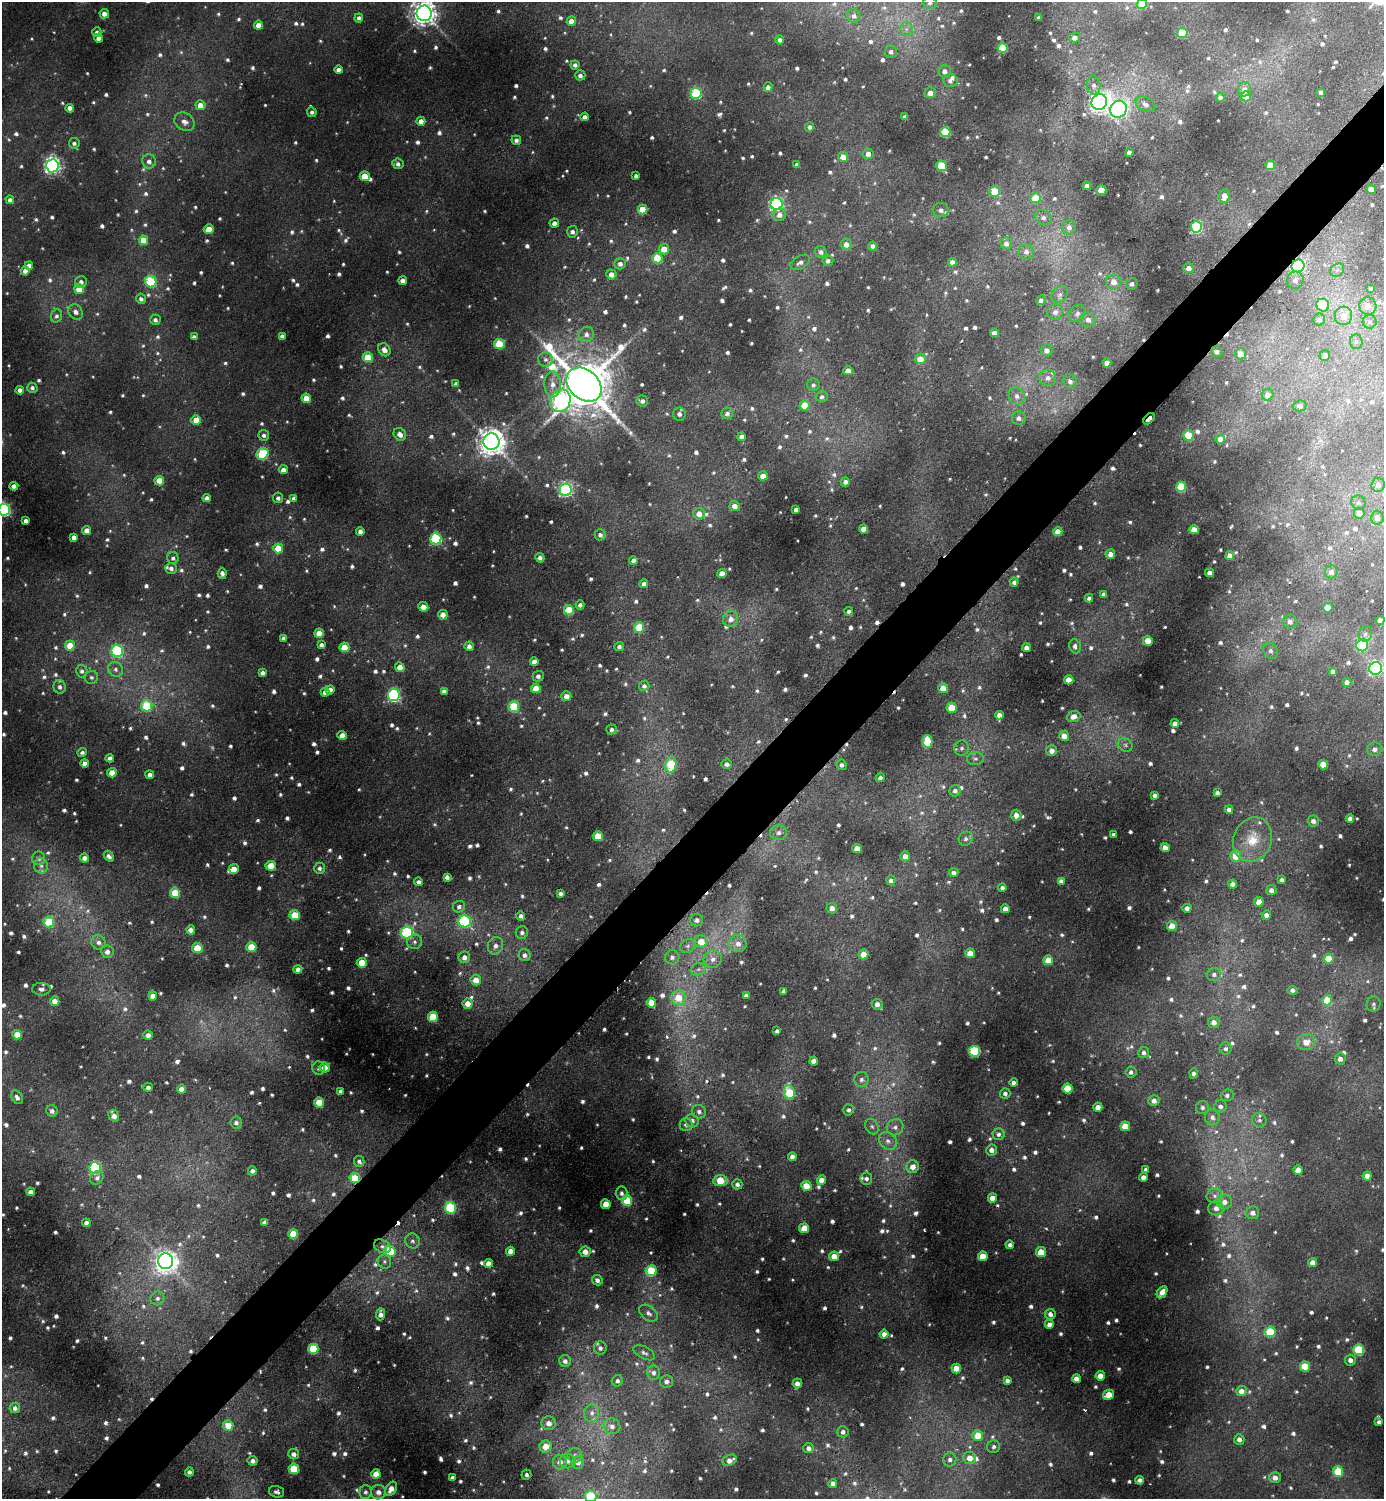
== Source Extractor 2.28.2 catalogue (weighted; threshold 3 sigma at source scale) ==
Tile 7 of 4 x 4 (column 3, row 2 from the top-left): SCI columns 2928-4309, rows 2999-4495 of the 5996 x 5997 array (HDU 1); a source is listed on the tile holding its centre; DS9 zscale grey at full resolution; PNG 1386 x 1501 px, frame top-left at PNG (2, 2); each listed source drawn as its Kron ellipse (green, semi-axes under 4 px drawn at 4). Shown black and unused: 5% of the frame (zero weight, under 2 of 3 exposures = <1% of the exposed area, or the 3 px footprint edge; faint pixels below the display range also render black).
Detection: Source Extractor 2.28.2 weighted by HDU 2 'WHT'; one run over the whole footprint, this tile lists its part. Background 0.0503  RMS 0.0059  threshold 0.0264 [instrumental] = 3 sigma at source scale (4.5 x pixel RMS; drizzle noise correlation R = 1.50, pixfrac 1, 0.05/0.05 arcsec/px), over >= 5 px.
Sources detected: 1393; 12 too faint to see at this stretch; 1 inside a brighter object's white glare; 7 cosmic-ray / hot-pixel residue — neither listed nor drawn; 9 inside a brighter listed object's ellipse — not listed separately; of the other 1364, all 500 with FLUX_AUTO >= 1.84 (the completeness limit of this list) listed and drawn (864 fainter detections not listed), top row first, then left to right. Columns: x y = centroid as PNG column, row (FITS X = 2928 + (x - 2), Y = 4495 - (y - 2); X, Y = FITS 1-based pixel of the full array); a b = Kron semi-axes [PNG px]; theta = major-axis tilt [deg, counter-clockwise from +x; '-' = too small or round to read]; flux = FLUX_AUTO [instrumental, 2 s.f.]
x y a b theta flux
930 3 7 6 - 2
1142 4 5 5 - 18
424 13 8 7 - 530
104 14 4 4 - 4.4
854 16 7 6 - 2.4
1039 17 4 3 - 2
359 18 4 4 - 1.9
571 21 5 4 - 4.6
259 25 4 4 - 7.9
906 29 7 6 - 2.2
97 32 5 4 - 2.8
1182 33 5 5 - 23
1075 37 5 5 - 3.4
99 38 4 4 - 4
780 40 4 4 - 1.9
1003 48 5 5 - 23
891 52 6 6 - 2.3
575 65 4 4 - 2.2
338 70 4 4 - 3.3
945 71 6 6 - 4
580 75 5 5 - 2.4
950 81 7 6 - 2.2
1094 85 9 7 -85 2.7
768 87 5 4 - 3
1245 89 7 6 - 4.2
1321 92 4 4 - 2.4
696 93 5 5 - 40
930 93 5 5 - 4.4
1246 96 5 5 - 12
1220 97 4 4 - 2.4
1099 102 8 7 - 370
1145 104 10 6 -26 2.9
200 105 5 5 - 5.5
70 108 4 4 - 4.1
1118 109 9 8 - 170
312 112 5 4 - 1.9
584 117 4 4 - 2.6
905 117 4 4 - 2.2
421 121 4 4 - 4.8
184 122 11 8 -35 4
810 127 5 4 - 2.1
945 132 5 5 - 29
516 140 5 4 - 2.1
74 143 5 5 - 1.9
1129 152 4 4 - 3.3
868 154 5 5 - 4
843 157 5 5 - 6.5
149 161 7 6 - 3.1
398 164 5 5 - 2.3
797 165 4 4 - 2.3
1270 165 5 4 - 15
52 166 6 6 - 210
941 166 5 5 - 27
365 176 5 5 - 15
636 176 4 4 - 1.9
1087 186 4 4 - 3.7
1371 189 5 4 - 5.1
1101 190 5 5 - 9.7
995 192 5 5 - 18
1224 196 7 5 82 4.7
1036 198 5 5 - 22
10 200 4 4 - 2.5
777 204 6 6 - 120
642 209 5 5 - 14
941 210 8 7 - 2.9
779 215 6 6 - 3.7
1043 218 8 7 - 2.6
554 223 5 4 - 3.3
1069 227 7 7 - 3.3
1196 227 5 5 - 62
209 229 5 4 - 9.5
572 232 5 5 - 2.7
143 240 5 4 - 9.4
846 244 5 5 - 4.6
1006 244 6 6 - 3.4
873 246 4 4 - 2.6
664 249 5 5 - 8.1
821 252 6 5 - 2.2
1026 252 8 7 - 3.1
657 258 5 5 - 20
828 261 5 5 - 2.4
800 262 10 6 31 2.8
952 262 4 4 - 3.3
620 264 5 5 - 3
29 266 4 4 - 4.6
1298 266 6 6 - 110
1189 268 5 5 - 3.9
1337 270 7 6 - 2.2
25 271 5 4 - 3.4
611 274 5 5 - 4.8
1295 280 9 8 - 4
403 281 4 4 - 4.2
81 282 6 5 - 2.5
151 282 6 5 - 41
1114 282 7 7 - 5.3
1132 284 6 5 - 2.2
79 289 5 4 - 9.8
1371 289 4 4 - 2
1060 294 9 7 45 2.3
141 299 5 5 - 2.2
1041 300 5 4 - 2.6
1323 305 6 6 - 22
1368 306 9 8 - 5
76 312 8 6 -51 3
1055 312 8 7 - 3.4
1077 313 9 7 50 2.7
57 316 6 5 - 2
1343 316 9 8 - 7.1
155 320 5 5 - 2.1
1088 320 8 7 - 3.4
1319 320 6 6 - 2.5
1370 322 7 7 - 1.9
994 333 4 4 - 4.1
586 334 8 7 - 2.9
282 336 4 4 - 2.6
194 337 4 4 - 2
1356 342 7 6 - 2
499 344 5 5 - 23
384 350 7 5 -49 4.3
1047 350 6 6 - 3.5
1217 352 6 5 - 2.6
1240 354 5 5 - 9
1325 355 5 5 - 4
368 357 5 5 - 16
545 359 7 7 - 2.5
920 359 5 5 - 9.6
1107 363 4 4 - 5.5
848 371 4 4 - 5.4
1048 378 8 8 - 3.3
1070 381 7 6 - 2.5
456 384 4 3 - 1.9
553 384 13 8 -87 5.1
584 385 19 14 -41 3200
813 385 6 6 - 1.8
32 388 5 5 - 1.8
20 390 4 4 - 2.8
1268 395 6 5 - 4.2
1017 396 9 8 - 3.4
822 397 6 5 - 1.9
306 398 5 4 - 10
561 401 11 9 67 150
642 401 6 5 - 2.3
805 405 5 5 - 12
1300 406 6 5 - 2
727 413 6 5 - 2.2
679 414 6 6 - 2.3
1019 418 7 6 - 2.9
1149 419 7 2 44 2.2
196 420 5 4 - 9.5
400 434 7 5 -50 4.6
264 435 5 5 - 2.1
1188 435 5 5 - 21
742 437 4 4 - 4.4
1220 439 5 4 - 4.4
491 442 8 8 - 700
262 454 6 5 - 39
283 470 4 4 - 3.4
763 476 4 4 - 6.6
159 481 5 4 - 9.5
845 482 5 4 - 2.8
1378 485 7 6 - 3.8
14 486 4 4 - 3.2
1181 487 5 5 - 30
566 490 6 6 - 130
207 498 4 4 - 2.8
278 498 5 5 - 2.1
294 498 4 4 - 2.2
1358 503 7 7 - 2.2
735 506 5 5 - 3.9
4 510 6 6 - 120
796 510 4 4 - 2.8
1359 513 5 5 - 7.1
699 514 5 5 - 5.2
1377 518 6 6 - 4.3
26 521 4 4 - 2.7
864 529 4 4 - 6.4
87 530 4 4 - 4.9
1194 530 4 4 - 7.2
360 531 4 4 - 2.7
1058 532 4 4 - 7.5
600 535 5 5 - 2.1
74 537 4 4 - 3
436 539 5 5 - 55
278 548 5 5 - 14
1110 554 5 4 - 3.9
1230 556 4 4 - 4.8
173 558 6 5 - 1.9
540 558 5 4 - 2.5
633 560 4 4 - 3.1
171 568 6 5 - 2.5
1331 572 7 6 - 3.1
222 573 6 4 85 2.7
722 573 4 4 - 5.4
1210 573 4 4 - 3.3
1014 582 4 4 - 2.2
644 584 4 4 - 3.3
1104 594 4 4 - 2.2
1089 598 4 4 - 2.1
580 605 4 4 - 2.3
423 607 5 4 - 6
1328 608 5 5 - 7.8
569 610 5 5 - 23
849 611 4 4 - 2
443 615 5 5 - 4.4
731 619 8 7 - 4.4
1380 620 4 4 - 5.2
1290 621 7 6 - 3.6
639 627 5 5 - 24
319 633 4 4 - 7.3
1365 634 8 6 65 2.1
283 638 4 4 - 2.2
1148 641 5 5 - 7.9
70 645 5 5 - 13
321 645 4 4 - 1.9
1362 645 6 6 - 50
469 646 5 4 - 2.8
1075 646 7 5 -72 2.2
344 647 5 5 - 11
619 647 5 4 - 2.1
1027 648 4 4 - 3.6
117 651 6 6 - 58
1271 651 8 6 -60 2.3
534 662 4 4 - 5.2
400 667 5 5 - 5.8
1376 668 6 6 - 100
116 669 8 7 - 2.4
82 671 6 6 - 2.1
1333 671 4 4 - 2.5
262 672 4 4 - 2.2
538 676 5 5 - 2.3
91 677 7 6 - 2
1069 680 4 4 - 9.3
1347 682 4 4 - 3.9
644 686 5 5 - 2.1
60 687 7 6 - 2.5
536 688 5 4 - 9.3
943 688 5 4 - 10
330 690 4 4 - 4.8
444 691 4 4 - 2
325 692 4 4 - 3.4
394 695 6 6 - 99
566 696 5 5 - 4.8
147 706 5 5 - 31
514 707 5 5 - 35
952 708 5 5 - 14
999 715 4 4 - 4.4
1073 716 7 5 22 4.3
1175 724 4 4 - 3.3
612 729 5 5 - 1.8
342 735 4 4 - 5.9
1064 736 5 5 - 5.4
927 741 6 5 - 20
1125 745 8 6 -29 1.9
962 748 8 7 - 2.3
1375 749 7 7 - 3
1052 751 5 5 - 4
82 752 5 4 - 1.9
110 758 4 4 - 2.4
975 759 8 6 7 2
85 763 4 4 - 4.3
727 764 5 5 - 2.3
1323 764 5 4 - 11
671 765 8 5 81 26
842 765 5 5 - 2
112 773 5 4 - 7
150 775 4 4 - 2.6
880 778 4 4 - 2.3
955 791 6 5 - 2.7
1217 793 4 4 - 1.9
1155 795 4 4 - 2.3
1229 810 4 4 - 2.3
1016 815 5 5 - 3.8
1350 819 4 4 - 2.8
1313 821 5 5 - 2.9
779 833 8 7 - 2.6
1114 835 4 3 - 1.8
598 836 5 5 - 14
966 839 7 6 - 1.9
1252 840 23 19 66 17
1165 848 4 4 - 4.9
857 849 5 4 - 8.2
109 856 6 4 -50 2.5
905 856 5 5 - 4.2
1236 856 5 5 - 13
38 858 7 6 - 2.3
84 858 4 4 - 3.3
41 866 8 6 -89 2.6
271 866 5 5 - 10
319 868 5 5 - 2.1
234 869 5 5 - 6
954 873 4 4 - 2.7
447 877 4 4 - 2.6
891 880 5 4 - 2
1282 880 4 4 - 1.9
1061 881 4 4 - 2.1
419 882 4 4 - 2.1
1232 884 4 4 - 3.1
1002 888 4 4 - 2.1
1271 890 5 5 - 2.6
175 893 5 5 - 18
560 893 4 3 - 2
1259 902 5 4 - 6.4
459 907 6 5 - 2.1
832 908 5 5 - 4.1
1187 908 4 4 - 2.9
1005 909 4 4 - 5.4
295 915 5 5 - 19
1266 915 4 4 - 2.6
521 916 4 4 - 2.2
697 920 6 6 - 2.3
465 921 6 6 - 75
49 922 5 5 - 24
1172 926 5 5 - 9.6
191 930 4 4 - 4.3
407 932 6 6 - 63
522 933 6 6 - 2.1
98 942 7 7 - 2.8
414 942 7 7 - 2
701 942 6 6 - 9.7
738 944 8 8 - 4.5
495 946 9 7 66 3.4
688 946 8 6 34 2
251 947 5 5 - 16
197 948 5 5 - 14
107 952 6 6 - 3.3
970 953 5 4 - 7.1
864 954 5 5 - 9.5
525 955 6 6 - 2.5
464 957 6 5 - 3.9
672 957 7 7 - 2.5
713 959 9 8 - 4.3
1329 959 5 5 - 13
1048 960 5 5 - 12
362 963 5 5 - 15
298 969 4 4 - 2.5
698 969 8 6 21 2
1214 975 7 6 - 2.5
476 980 5 5 - 7.8
41 989 9 6 2 2.8
1293 990 5 4 - 2.1
784 991 4 4 - 2.1
153 996 4 4 - 4.4
746 996 4 4 - 2.5
678 998 7 7 - 11
1327 1000 5 5 - 19
55 1001 5 4 - 5.3
651 1003 5 4 - 12
468 1004 5 5 - 6
877 1004 5 5 - 3.4
1374 1004 8 7 - 2.1
433 1017 5 5 - 21
1214 1022 5 5 - 4.2
777 1031 4 4 - 1.8
17 1035 5 4 - 11
148 1035 4 4 - 3.2
1306 1042 9 8 - 6
1226 1049 6 6 - 1.8
975 1051 5 5 - 46
1144 1053 5 5 - 2.5
1340 1059 6 5 - 3.3
814 1061 4 4 - 4.7
325 1067 5 5 - 5.9
319 1068 6 6 - 2
1131 1072 5 5 - 2
1194 1073 5 4 - 2.1
861 1080 7 7 - 2.3
1014 1083 4 4 - 2.3
148 1087 4 4 - 2.6
1068 1088 5 5 - 18
181 1089 4 4 - 4.3
341 1091 4 4 - 2
789 1092 7 5 -80 25
1005 1093 5 5 - 2.1
1227 1095 6 5 - 2
17 1097 7 5 -58 2.5
1154 1101 5 5 - 3.6
319 1102 5 5 - 15
1220 1106 6 6 - 2.2
1098 1107 5 4 - 4.8
1202 1107 6 6 - 2
848 1110 5 5 - 2
52 1111 6 5 - 2.3
699 1112 7 6 - 2.3
114 1116 6 5 - 4
1212 1117 8 7 - 3
1259 1120 7 7 - 2
692 1121 7 6 - 3
236 1123 6 5 - 2.2
686 1125 6 6 - 2.3
1125 1126 5 5 - 14
872 1127 8 6 -58 2
895 1127 8 8 - 3.1
999 1134 6 5 - 1.9
888 1141 9 8 - 3.7
992 1150 5 5 - 3.4
792 1157 4 4 - 3.4
359 1161 5 5 - 1.9
913 1167 6 6 - 5.3
95 1168 6 6 - 75
1146 1169 4 4 - 2.1
1298 1170 4 4 - 5.7
252 1171 4 4 - 2.3
1367 1176 4 4 - 5.5
1143 1177 4 4 - 3.4
97 1178 7 6 - 2
355 1178 5 5 - 18
866 1179 6 6 - 2
822 1180 4 4 - 6.1
720 1181 7 5 6 15
737 1184 5 5 - 2.3
806 1186 5 5 - 12
31 1192 4 4 - 3.3
622 1193 6 6 - 2.1
1214 1196 8 7 - 2.5
992 1198 4 4 - 6.6
627 1201 5 5 - 19
1225 1202 7 7 - 4.5
606 1204 5 5 - 7.2
451 1208 6 5 - 52
1216 1208 8 7 - 3.4
1253 1213 6 6 - 3.3
264 1222 4 4 - 2.1
86 1223 4 4 - 2.7
804 1228 5 5 - 9.3
293 1234 5 5 - 19
412 1241 7 7 - 2.2
1010 1245 4 4 - 2.1
382 1246 9 6 -28 2.1
390 1251 5 5 - 23
510 1251 4 4 - 5.1
585 1252 5 5 - 5.1
1041 1252 5 5 - 12
834 1256 5 4 - 7.3
983 1256 5 5 - 11
166 1261 8 7 - 480
384 1261 7 7 - 2
1313 1262 4 4 - 4.2
488 1263 4 4 - 4.5
651 1271 5 5 - 28
597 1280 5 5 - 2.3
1162 1292 6 5 - 4.7
157 1298 7 6 - 2.3
649 1313 10 7 -38 2.6
380 1314 6 4 89 3.5
1050 1314 5 5 - 3.6
1050 1324 5 5 - 3.9
1270 1332 5 5 - 33
884 1334 4 4 - 3.6
600 1348 6 6 - 2.3
313 1349 5 5 - 27
1359 1350 5 5 - 36
644 1353 12 6 -28 2.3
1350 1360 5 5 - 3.1
565 1361 6 6 - 2.7
1305 1367 5 5 - 24
956 1369 5 4 - 10
654 1373 7 6 - 2.6
1100 1376 5 4 - 6.8
1076 1379 4 4 - 5.1
1007 1380 4 4 - 2.1
617 1381 6 5 - 1.9
666 1381 6 6 - 2.4
797 1383 5 5 - 3.4
1241 1391 5 5 - 4.5
1108 1395 5 5 - 12
15 1408 5 5 - 2.6
592 1413 9 7 77 3.4
1379 1422 4 4 - 2.1
549 1423 7 7 - 4.4
228 1425 5 5 - 11
612 1426 8 7 - 3.5
843 1432 5 5 - 2.5
978 1435 5 5 - 12
1239 1439 5 5 - 3.1
546 1446 6 6 - 9.9
994 1447 6 6 - 2
809 1448 5 5 - 2.5
294 1454 5 5 - 2.8
575 1455 7 7 - 2.1
970 1458 6 6 - 6
730 1460 7 5 26 3.7
950 1460 7 6 - 2.6
253 1461 5 5 - 2.7
567 1461 7 7 - 2.8
560 1462 7 7 - 5
578 1462 6 6 - 5.2
294 1469 5 5 - 24
1338 1471 5 5 - 28
189 1472 4 4 - 2.1
376 1474 5 4 - 5.9
526 1475 5 5 - 1.9
452 1478 4 4 - 2.2
1275 1478 5 5 - 4.1
1140 1480 4 4 - 2.3
833 1484 4 4 - 3.8
391 1489 8 5 58 4.7
277 1492 8 5 -17 1.9
365 1492 7 6 - 2
378 1492 7 7 - 3.6
591 1496 6 6 - 37
Overlapping masked pixels (flux is a lower limit): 3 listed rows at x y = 1298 266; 1149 419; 355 1178
Isophote crosses this tile's border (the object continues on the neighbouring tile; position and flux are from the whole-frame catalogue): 7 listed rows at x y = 930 3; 1142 4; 424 13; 1371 189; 4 510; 1376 668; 591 1496